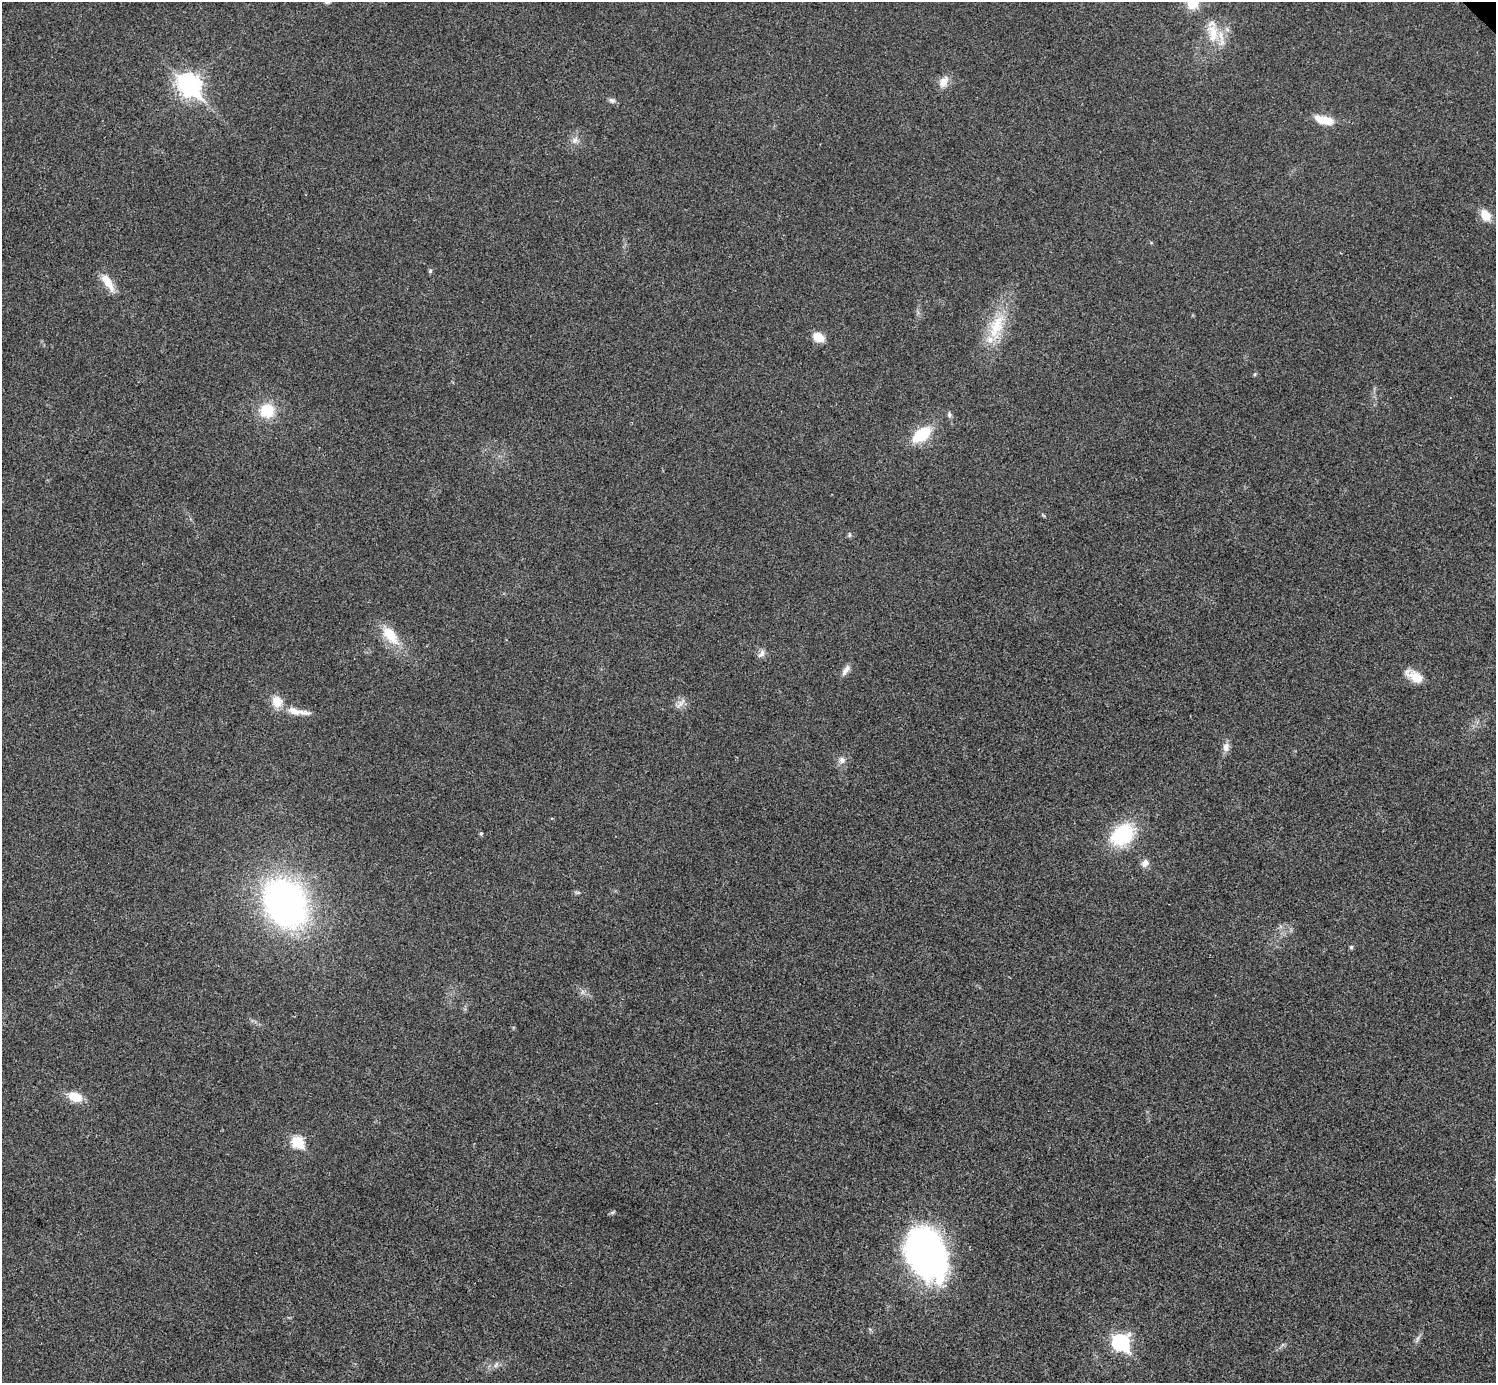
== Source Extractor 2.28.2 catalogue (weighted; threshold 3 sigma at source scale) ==
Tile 7 of 4 x 4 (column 3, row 2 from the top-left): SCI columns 2993-4486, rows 3063-4443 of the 5991 x 5991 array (HDU 1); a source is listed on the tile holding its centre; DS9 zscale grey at full resolution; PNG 1498 x 1385 px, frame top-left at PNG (2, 2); no overlay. Shown black and unused: <1% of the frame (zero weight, under 3 of 4 exposures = <1% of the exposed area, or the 3 px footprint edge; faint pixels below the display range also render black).
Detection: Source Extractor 2.28.2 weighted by HDU 2 'WHT'; one run over the whole footprint, this tile lists its part. Background 0.0218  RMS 0.0053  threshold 0.0241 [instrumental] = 3 sigma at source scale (4.5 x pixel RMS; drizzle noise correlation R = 1.50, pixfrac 1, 0.05/0.05 arcsec/px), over >= 5 px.
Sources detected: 38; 1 inside a brighter listed object's ellipse — not listed separately; the other 37 listed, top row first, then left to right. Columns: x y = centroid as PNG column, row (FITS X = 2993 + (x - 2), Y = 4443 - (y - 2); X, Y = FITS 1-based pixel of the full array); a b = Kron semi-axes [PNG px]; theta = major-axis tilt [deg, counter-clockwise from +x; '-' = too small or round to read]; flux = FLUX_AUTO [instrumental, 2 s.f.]
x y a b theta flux
1192 2 14 12 -72 12
1213 34 24 13 83 12
944 82 17 10 63 5
189 85 10 8 -44 350
612 100 9 6 -20 1.6
1324 120 22 9 -14 10
575 140 10 8 43 2.7
1486 215 14 10 -57 7.9
430 271 6 4 46 0.76
107 282 27 9 -57 7.9
997 326 41 16 67 22
819 337 14 10 -26 6.9
1255 374 5 3 - 0.63
267 410 16 15 - 16
949 414 8 6 -80 1.3
921 435 17 10 37 23
1044 516 6 4 -20 0.64
849 535 6 4 89 0.79
390 635 32 15 -50 14
761 654 12 7 59 2.4
846 670 16 7 57 2.9
1415 676 23 11 -30 8.5
277 702 16 14 -75 7.2
681 703 16 7 50 3.1
294 711 18 9 -24 5.4
1226 747 12 9 81 3
842 760 10 8 -55 2.6
481 833 4 4 - 0.83
1122 835 23 17 42 40
1145 863 11 8 49 3.1
285 903 40 32 -59 220
1351 947 5 4 - 0.94
75 1097 13 8 -19 12
297 1142 7 6 - 40
926 1253 44 31 -67 230
1120 1343 9 8 - 120
496 1365 9 4 67 1.3
Isophote crosses this tile's border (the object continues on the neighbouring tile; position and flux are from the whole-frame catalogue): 1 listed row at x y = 1192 2